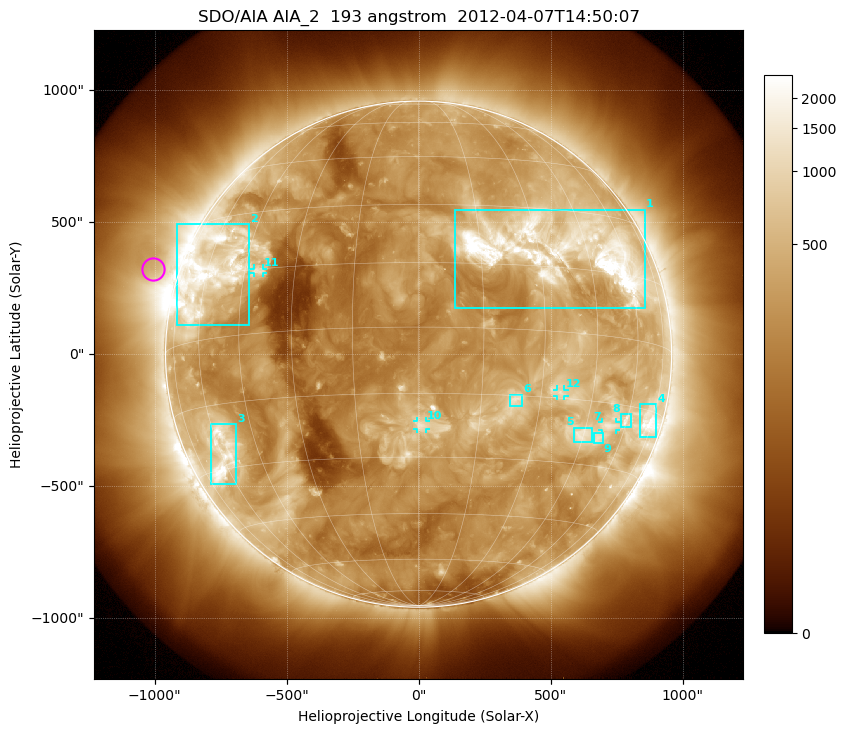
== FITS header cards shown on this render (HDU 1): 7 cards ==
TELESCOP= 'SDO/AIA'
INSTRUME= 'AIA_2'
WAVELNTH=                  193
WAVEUNIT= 'angstrom'
DATE-OBS= '2012-04-07T14:50:07.84'
CTYPE1  = 'HPLN-TAN'
CTYPE2  = 'HPLT-TAN'

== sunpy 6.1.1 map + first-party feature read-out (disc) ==
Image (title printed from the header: SDO/AIA AIA_2  193 angstrom  2012-04-07T14:50:07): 1024 x 1024 px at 2.4 arcsec/px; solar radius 959 arcsec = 399 px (full disc in frame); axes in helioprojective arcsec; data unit not stated in the header (colour bar unlabelled)
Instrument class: DISC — disc imager (sunpy class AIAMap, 193 A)
Bright regions (active regions / flare kernels): reference = the median radial profile (limb darkening/brightening removed); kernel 9 px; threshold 5 sigma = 761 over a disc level ~260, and >= 1.15x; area >= 12 px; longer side >= 10 px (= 24 arcsec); searched inside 0.97 R_sun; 12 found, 12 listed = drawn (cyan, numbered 1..; 4 of them under ~33 arcsec drawn as corner ticks so the feature stays visible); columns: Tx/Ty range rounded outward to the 5 arcsec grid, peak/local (2 s.f.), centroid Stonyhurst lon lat
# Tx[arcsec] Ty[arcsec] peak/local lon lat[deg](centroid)
1 140..860 175..550 19 +35 +19
2 -915..-640 110..495 7.6 -59 +15
3 -790..-690 -495..-265 7 -60 -27
4 835..900 -315..-190 6.4 +72 -17
5 590..655 -335..-275 5.6 +45 -23
6 345..390 -200..-150 5.2 +23 -16
7 695..750 -285..-255 4.8 +53 -20
8 765..805 -275..-225 4.2 +60 -18
9 665..700 -335..-295 4.4 +50 -23
10 -5..30 -285..-255 4.8 +1 -22
11 -625..-590 305..325 4.6 -41 +15
12 525..555 -160..-135 4.6 +35 -14
Off-limb structures (1.02-1.3 R_sun): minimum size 162 px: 6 found; the strongest spans PA ~55..90 deg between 1.02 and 1.3 R_sun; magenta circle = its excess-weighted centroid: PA ~70 deg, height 1.1 R_sun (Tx ~-1005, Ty ~325 arcsec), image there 1.8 x the reference